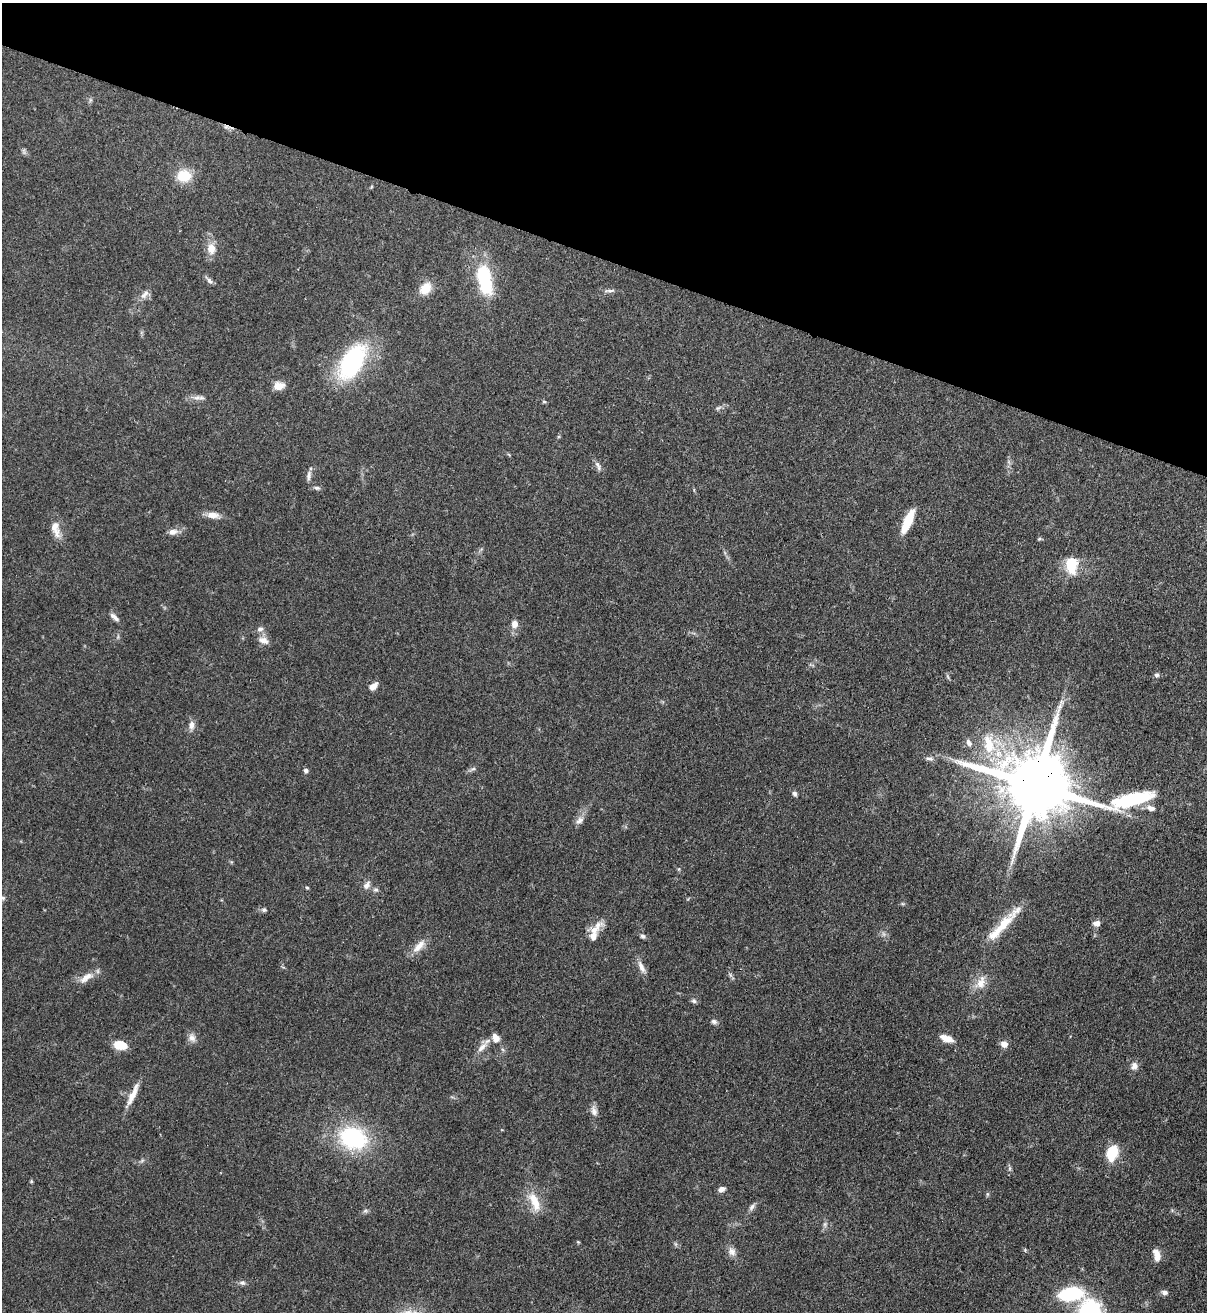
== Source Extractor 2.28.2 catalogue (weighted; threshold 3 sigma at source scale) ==
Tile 2 of 4 x 4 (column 2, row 1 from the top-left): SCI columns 1423-2627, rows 3963-5272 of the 5380 x 5305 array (HDU 1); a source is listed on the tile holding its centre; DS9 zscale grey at full resolution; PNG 1209 x 1314 px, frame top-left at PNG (2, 3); no overlay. Shown black and unused: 20% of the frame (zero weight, under 3 of 4 exposures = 7% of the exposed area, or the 3 px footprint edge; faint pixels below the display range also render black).
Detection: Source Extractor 2.28.2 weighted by HDU 2 'WHT'; one run over the whole footprint, this tile lists its part. Background 0.102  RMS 0.0041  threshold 0.0186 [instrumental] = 3 sigma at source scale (4.5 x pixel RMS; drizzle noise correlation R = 1.50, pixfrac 1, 0.05/0.05 arcsec/px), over >= 5 px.
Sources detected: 79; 1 inside a brighter listed object's ellipse — not listed separately; the other 78 listed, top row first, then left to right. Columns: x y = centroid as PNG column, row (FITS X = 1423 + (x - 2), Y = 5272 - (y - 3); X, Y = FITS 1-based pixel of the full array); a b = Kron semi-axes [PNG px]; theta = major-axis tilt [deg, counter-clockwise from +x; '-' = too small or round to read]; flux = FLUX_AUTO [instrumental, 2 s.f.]
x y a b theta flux
226 127 6 6 - 1
184 176 17 15 -2 9.1
211 248 12 9 -82 4.7
485 279 29 13 -78 30
209 281 10 6 -45 1.3
425 288 14 11 49 6.9
610 291 15 4 6 1.2
145 294 15 7 49 2.4
352 362 42 22 58 47
278 386 13 8 6 3.8
197 398 10 7 18 1.9
544 401 5 3 - 0.5
718 408 8 4 36 0.82
598 466 14 5 -71 1.5
309 476 12 6 83 1.6
317 488 8 5 -9 0.96
213 515 17 8 -8 3.5
908 521 25 7 66 12
173 532 11 8 11 2.4
56 533 17 9 -73 3.4
1039 539 5 4 - 0.54
1071 565 21 14 89 10
114 617 14 5 -44 1.9
514 624 10 8 78 2.6
260 629 9 6 17 1.3
263 640 15 9 -22 2.7
1157 675 7 6 - 0.98
373 686 9 6 40 3.2
191 725 12 7 85 2.2
968 742 9 6 -71 1.5
989 744 29 14 -82 13
929 759 12 4 -3 1.1
473 769 7 4 18 0.78
306 771 6 6 - 0.93
1035 785 31 17 -12 4700
794 793 7 5 -46 0.97
1151 808 12 7 -22 2.3
580 820 14 8 44 2.3
679 869 6 4 71 0.47
367 885 11 7 46 2
307 888 5 4 - 0.45
376 890 7 6 - 0.97
3 898 6 5 - 0.71
264 910 6 6 - 0.97
1097 923 8 7 - 2.2
1003 924 55 9 46 12
595 932 33 10 66 6.4
643 936 7 6 - 0.89
419 946 23 9 48 4.4
641 967 17 7 -66 2.6
86 978 23 9 36 4.2
981 983 19 11 63 5.2
694 1001 6 6 - 0.82
714 1021 8 6 -18 1.1
192 1038 11 9 -46 2.2
496 1038 11 8 -59 3.1
946 1038 14 6 -17 4.2
1004 1044 8 7 - 2.8
120 1045 11 7 -11 9.4
482 1047 17 7 45 3.1
1134 1066 9 8 - 2.2
133 1095 30 7 66 5
594 1111 14 8 -69 2.2
353 1138 25 20 -20 43
1112 1153 12 8 73 16
721 1189 7 5 23 1.9
987 1194 6 4 -71 0.51
535 1201 27 11 -68 7.8
752 1207 12 5 46 1.4
365 1211 7 4 19 0.77
578 1242 4 4 - 0.38
1025 1250 5 4 - 0.48
732 1252 12 9 -61 2.3
1157 1255 14 7 -74 3.7
242 1282 10 5 -1 1.1
1164 1292 9 6 -7 1.4
1070 1294 18 10 9 34
1090 1312 28 25 -86 34
Overlapping masked pixels (flux is a lower limit): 2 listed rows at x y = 226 127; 1035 785
Isophote crosses this tile's border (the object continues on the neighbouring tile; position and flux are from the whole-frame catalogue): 1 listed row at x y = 1090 1312